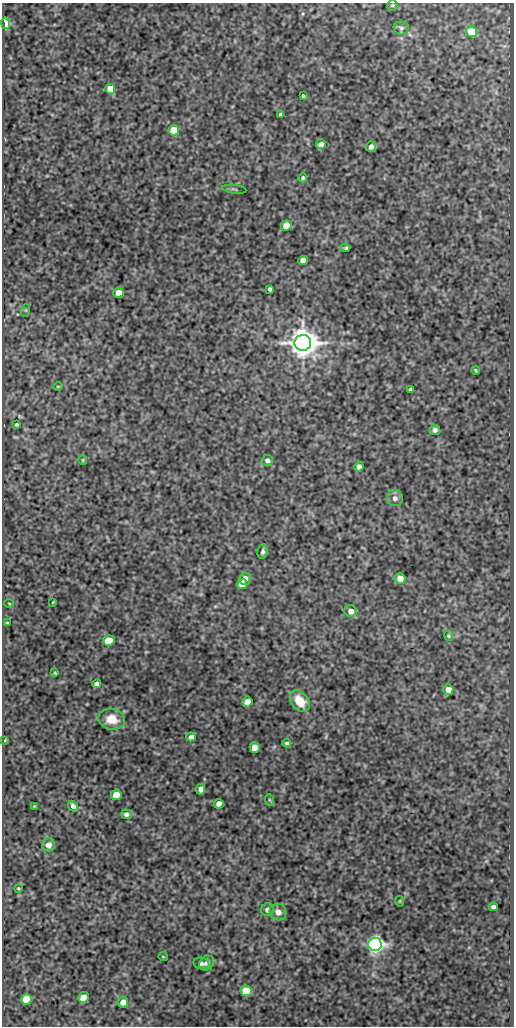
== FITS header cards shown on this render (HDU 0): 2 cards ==
NAXIS1  =                  512
NAXIS2  =                 1024

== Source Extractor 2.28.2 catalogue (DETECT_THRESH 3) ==
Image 512 x 1024 px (HDU 0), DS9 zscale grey, 1 PNG px = 1 image px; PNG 516 x 1028 px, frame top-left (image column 1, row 1024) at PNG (2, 3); each listed source drawn as its Kron ellipse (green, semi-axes under 4 px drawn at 4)
Background 343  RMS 0.83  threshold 2.5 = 3 sigma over >= 5 px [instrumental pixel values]
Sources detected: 69; all 69 listed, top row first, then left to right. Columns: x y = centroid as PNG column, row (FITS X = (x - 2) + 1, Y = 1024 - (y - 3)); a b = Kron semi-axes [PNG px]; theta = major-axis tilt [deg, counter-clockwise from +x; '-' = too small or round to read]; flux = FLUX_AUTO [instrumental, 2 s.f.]
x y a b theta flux
392 5 5 5 - 74
5 23 6 4 -78 990
401 28 7 6 - 130
472 32 5 5 - 2200
110 89 5 5 - 680
303 96 4 3 - 83
281 114 4 4 - 150
174 130 5 5 - 1700
321 144 5 4 - 310
371 147 5 5 - 240
303 178 4 4 - 140
234 189 12 3 -7 71
286 226 5 5 - 1400
346 248 4 3 - 79
303 260 5 4 - 680
270 289 4 4 - 120
118 293 5 5 - 670
26 310 6 4 71 71
303 343 8 8 - 92000
476 370 4 3 - 68
58 386 5 3 - 47
411 390 4 3 - 140
16 424 3 3 - 87
435 430 5 5 - 210
83 460 5 4 - 61
267 460 6 5 - 250
359 467 5 4 - 240
395 498 8 8 - 250
263 552 7 5 80 160
400 578 5 5 - 630
245 579 6 5 - 440
242 584 5 5 - 650
53 602 4 3 - 43
9 603 5 3 - 41
351 611 6 6 - 400
7 623 3 3 - 60
448 636 5 4 - 74
109 641 5 5 - 2000
55 673 4 4 - 68
97 684 4 4 - 250
448 689 5 5 - 630
300 701 12 8 -53 1200
247 702 5 5 - 700
112 719 13 10 -10 1000
191 737 4 4 - 280
5 740 3 3 - 56
287 743 4 3 - 100
255 747 5 5 - 860
201 789 5 4 - 290
116 795 5 5 - 1200
270 800 6 4 -70 64
219 804 5 5 - 390
34 806 3 2 - 40
73 806 6 4 -49 210
126 814 5 5 - 220
49 845 6 6 - 440
18 888 3 3 - 51
400 901 5 3 - 47
493 907 4 4 - 150
267 910 6 6 - 220
278 912 9 8 - 400
375 944 6 6 - 24000
163 957 5 3 - 43
201 963 8 5 -11 150
207 963 8 7 - 260
246 991 5 5 - 2000
83 997 6 5 - 730
26 999 5 5 - 2200
123 1002 5 5 - 380